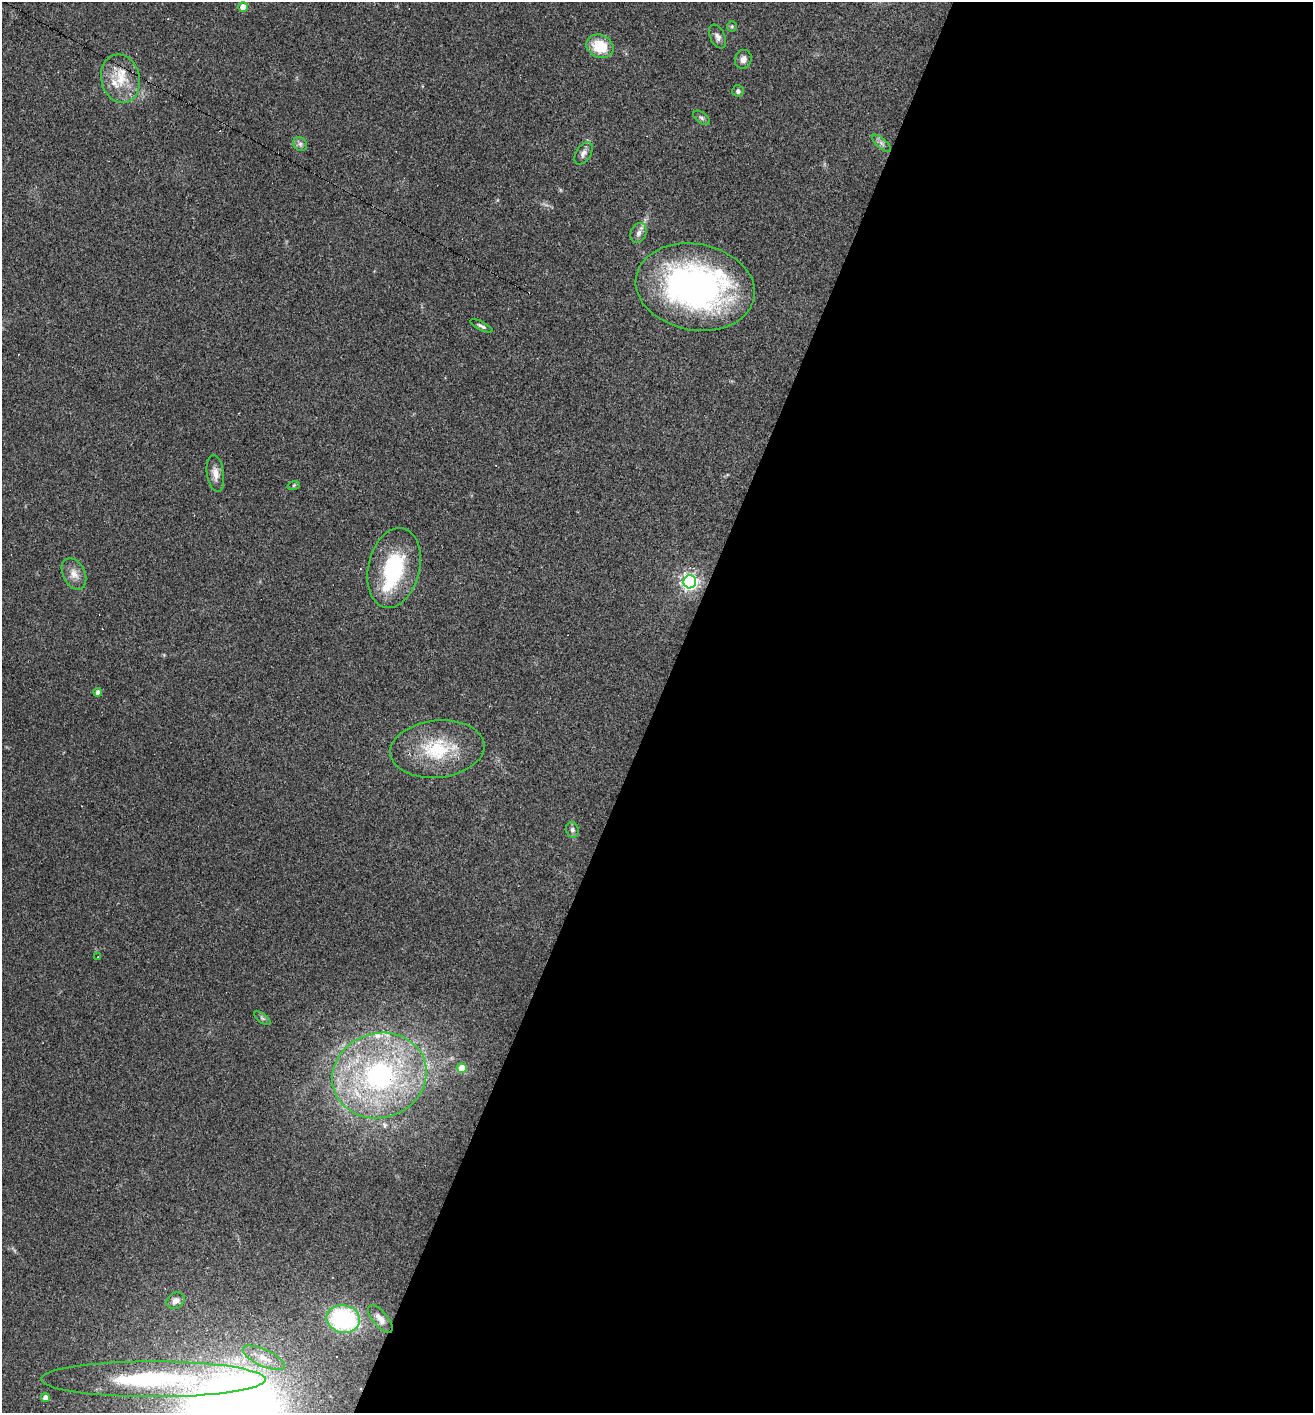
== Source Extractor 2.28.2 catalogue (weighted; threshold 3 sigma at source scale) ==
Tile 12 of 4 x 4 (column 4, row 3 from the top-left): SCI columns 4070-5380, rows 1412-2822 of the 5654 x 5643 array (HDU 1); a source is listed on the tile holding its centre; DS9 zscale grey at full resolution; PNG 1315 x 1415 px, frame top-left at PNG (2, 2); each listed source drawn as its Kron ellipse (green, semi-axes under 4 px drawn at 4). Shown black and unused: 50% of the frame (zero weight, under 2 of 3 exposures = <1% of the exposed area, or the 3 px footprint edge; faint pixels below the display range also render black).
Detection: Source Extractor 2.28.2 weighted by HDU 2 'WHT'; one run over the whole footprint, this tile lists its part. Background 0.0502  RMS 0.0065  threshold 0.0292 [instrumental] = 3 sigma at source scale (4.5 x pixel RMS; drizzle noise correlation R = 1.50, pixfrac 1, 0.05/0.05 arcsec/px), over >= 5 px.
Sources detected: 44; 1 inside a brighter object's white glare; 6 cosmic-ray / hot-pixel residue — neither listed nor drawn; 5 inside a brighter listed object's ellipse — not listed separately; the other 32 listed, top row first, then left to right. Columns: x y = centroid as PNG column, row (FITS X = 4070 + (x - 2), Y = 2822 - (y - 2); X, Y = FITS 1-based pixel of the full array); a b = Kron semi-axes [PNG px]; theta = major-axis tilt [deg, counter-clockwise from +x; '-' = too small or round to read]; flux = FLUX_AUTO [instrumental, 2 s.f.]
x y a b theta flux
243 7 4 4 - 9.9
732 26 5 5 - 0.94
718 37 12 7 -66 2.9
600 46 14 11 -24 18
743 59 9 8 - 3.1
120 79 24 19 -75 17
738 91 6 6 - 1.7
701 118 9 5 -38 1.5
881 143 12 5 -41 2.2
300 144 7 6 - 1.9
583 153 12 7 58 2.9
639 233 10 7 66 2.8
695 287 60 43 -11 210
481 326 12 3 -26 1.7
215 473 18 8 -81 5.5
294 485 6 4 19 0.72
394 568 40 25 77 49
74 574 17 11 -63 5.8
690 582 6 6 - 230
98 692 4 4 - 2.4
437 749 47 28 6 40
572 830 8 6 -74 1.9
98 957 3 2 - 0.42
262 1018 9 4 -36 1.3
462 1068 5 5 - 13
379 1076 48 42 18 130
175 1301 9 7 33 2.8
343 1319 17 13 -12 75
380 1319 17 7 -50 4.5
264 1358 23 8 -25 8.4
153 1379 112 18 0 77
45 1397 4 4 - 3.5